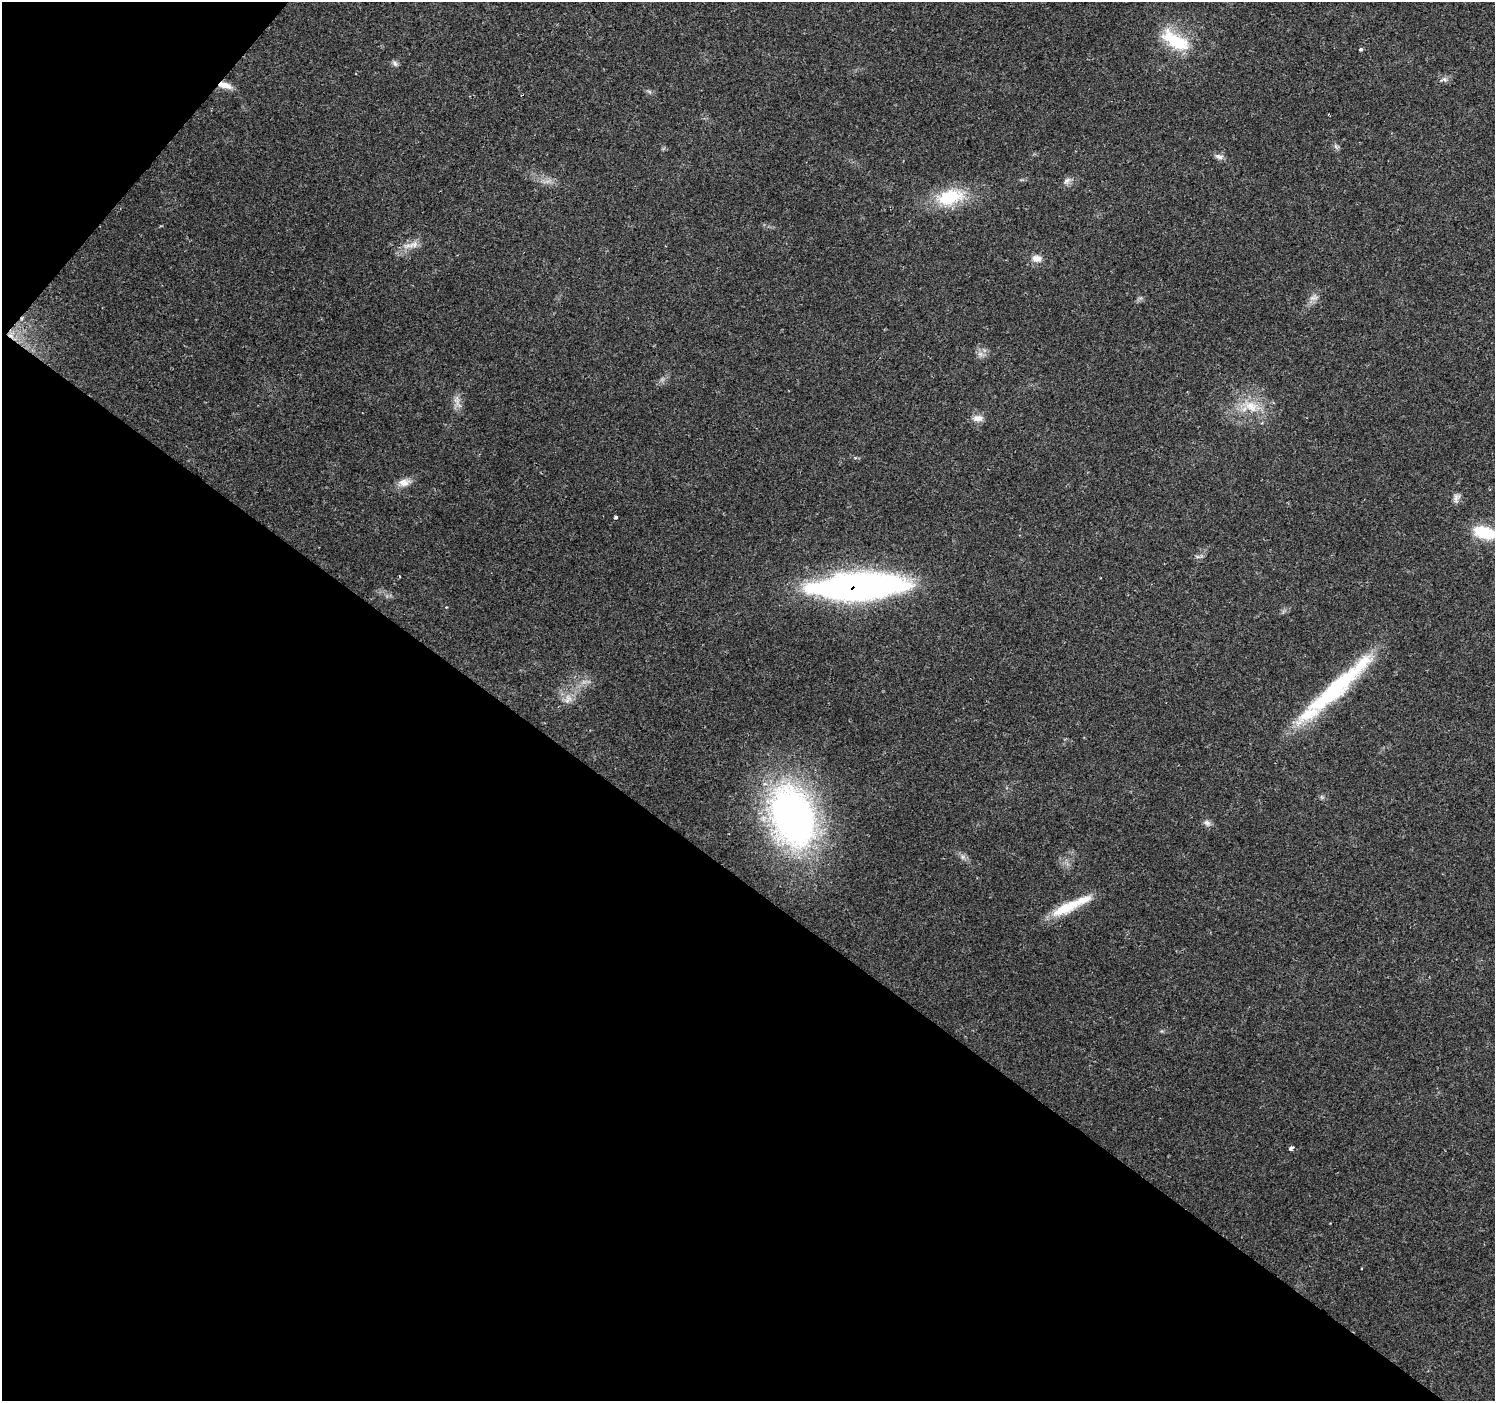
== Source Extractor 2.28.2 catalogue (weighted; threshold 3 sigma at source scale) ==
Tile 9 of 4 x 4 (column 1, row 3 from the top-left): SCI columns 1-1493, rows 1573-2971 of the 5976 x 6010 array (HDU 1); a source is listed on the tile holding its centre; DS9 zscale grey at full resolution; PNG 1497 x 1403 px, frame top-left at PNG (2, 2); no overlay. Shown black and unused: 39% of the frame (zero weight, under 2 of 3 exposures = <1% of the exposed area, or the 3 px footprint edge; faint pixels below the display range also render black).
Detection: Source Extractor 2.28.2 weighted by HDU 2 'WHT'; one run over the whole footprint, this tile lists its part. Background 0.0614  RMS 0.0046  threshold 0.0205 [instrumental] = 3 sigma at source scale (4.5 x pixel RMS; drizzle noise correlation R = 1.50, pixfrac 1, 0.0396/0.0396 arcsec/px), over >= 5 px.
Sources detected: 32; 1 cosmic-ray / hot-pixel residue — not listed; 1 inside a brighter listed object's ellipse — not listed separately; the other 30 listed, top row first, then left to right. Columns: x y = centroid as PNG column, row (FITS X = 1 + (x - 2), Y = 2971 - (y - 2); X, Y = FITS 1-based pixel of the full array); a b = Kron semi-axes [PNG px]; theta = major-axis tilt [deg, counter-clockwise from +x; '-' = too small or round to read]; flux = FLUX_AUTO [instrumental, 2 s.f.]
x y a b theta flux
1175 41 39 17 -31 22
1361 49 3 3 - 1.5
395 63 9 5 -39 1.3
1445 79 8 6 -40 1.5
225 85 17 7 -13 4.6
649 91 7 4 -19 0.87
1336 147 10 5 -63 1.1
1219 156 13 6 -13 2.1
1067 180 12 6 33 1.9
950 197 40 21 13 23
414 244 15 9 20 4.1
1037 258 14 10 -3 3.6
1313 298 13 8 20 2.6
980 354 8 6 -43 1.9
457 402 23 8 -71 3.4
1251 406 27 15 -15 13
978 418 15 9 -1 3.2
404 482 16 10 14 4.2
1457 497 13 8 73 2.2
615 517 3 3 - 12
1484 532 26 15 -17 17
859 587 83 21 3 240
1338 686 111 17 43 57
568 699 15 10 65 4.2
792 816 78 52 -72 170
1207 823 11 7 -40 1.8
963 857 6 6 - 1.3
1066 908 39 13 25 15
1291 1148 4 3 - 3.4
1361 1268 3 2 - 0.61
Overlapping masked pixels (flux is a lower limit): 2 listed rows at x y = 225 85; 859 587
Isophote crosses this tile's border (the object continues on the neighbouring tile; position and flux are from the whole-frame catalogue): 1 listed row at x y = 1484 532